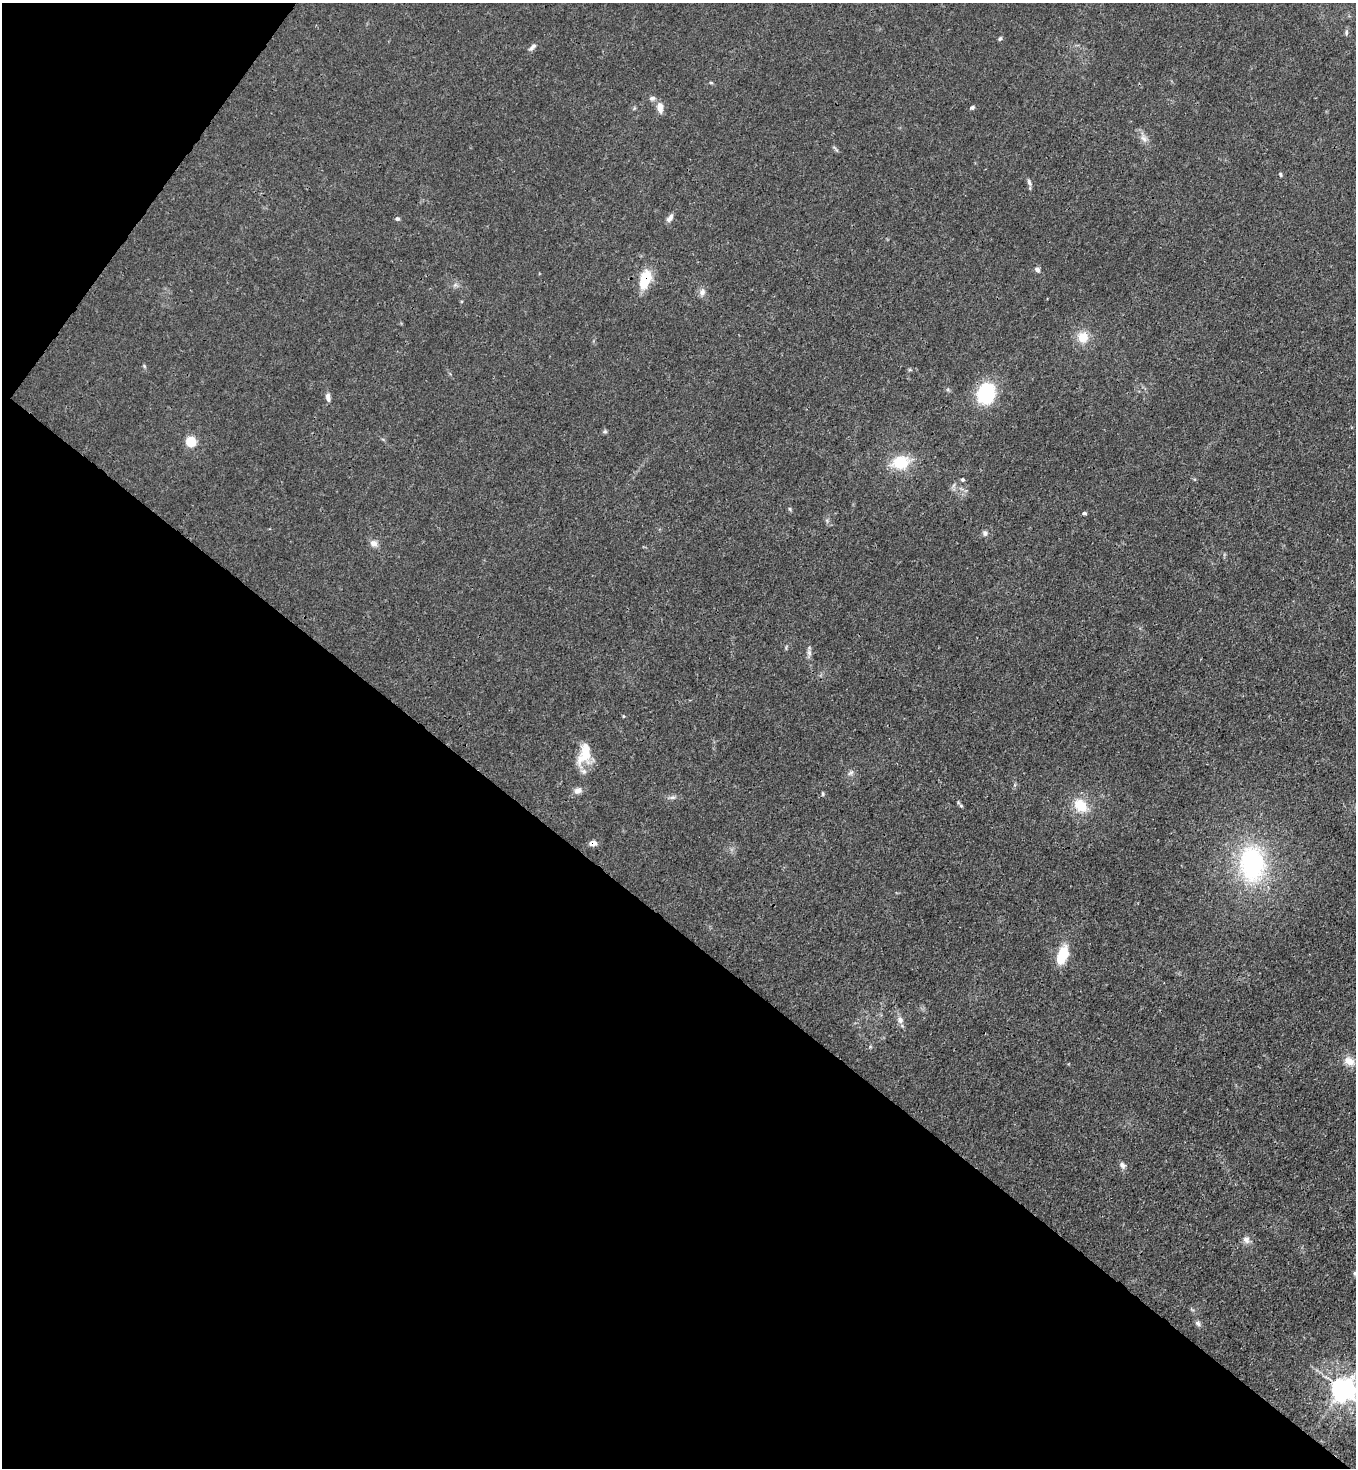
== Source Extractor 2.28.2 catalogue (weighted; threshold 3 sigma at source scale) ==
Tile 9 of 4 x 4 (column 1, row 3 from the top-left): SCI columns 226-1579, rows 1525-2990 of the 6005 x 5983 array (HDU 1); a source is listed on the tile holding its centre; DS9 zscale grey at full resolution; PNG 1358 x 1470 px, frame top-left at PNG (2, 3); no overlay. Shown black and unused: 40% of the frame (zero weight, under 3 of 4 exposures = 7% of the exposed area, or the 3 px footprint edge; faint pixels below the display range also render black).
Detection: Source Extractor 2.28.2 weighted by HDU 2 'WHT'; one run over the whole footprint, this tile lists its part. Background 0.0192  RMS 0.0026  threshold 0.0117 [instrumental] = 3 sigma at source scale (4.5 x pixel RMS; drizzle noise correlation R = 1.50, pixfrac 1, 0.05/0.05 arcsec/px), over >= 5 px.
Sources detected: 49; all 49 listed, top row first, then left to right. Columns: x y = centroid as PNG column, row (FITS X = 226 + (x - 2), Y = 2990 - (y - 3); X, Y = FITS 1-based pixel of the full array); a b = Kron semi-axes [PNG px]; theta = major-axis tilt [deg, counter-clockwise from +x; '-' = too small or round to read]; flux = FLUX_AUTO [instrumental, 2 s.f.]
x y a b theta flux
1346 33 8 4 90 0.49
1000 38 6 4 61 0.46
532 47 13 5 48 0.9
711 83 6 3 -19 0.3
652 98 10 6 11 0.86
660 107 12 7 -85 2.4
972 107 6 5 - 0.55
1144 138 14 9 -57 1.7
836 149 13 2 -48 0.44
1280 174 6 4 -64 0.41
1029 182 11 5 -66 0.85
670 218 11 6 56 1.1
397 219 5 5 - 0.58
1037 270 8 6 -52 0.85
645 279 20 10 71 8.9
455 285 8 5 44 0.69
702 292 10 8 73 1.3
1083 337 13 12 - 4.4
144 366 6 4 -46 0.34
986 393 25 20 80 14
328 397 11 6 -79 1.2
605 431 7 5 16 0.45
191 441 6 6 - 11
901 462 21 15 13 9.1
962 479 5 5 - 0.4
954 485 7 4 71 0.57
790 509 6 4 -71 0.35
1084 513 4 3 - 0.57
985 533 8 6 -87 0.74
374 543 11 9 -41 1.5
809 653 10 6 -75 0.94
623 716 5 3 - 0.24
585 754 29 15 78 7.3
851 773 10 6 44 0.84
578 790 10 8 16 1.4
823 794 6 4 83 0.33
672 797 12 4 0 0.82
961 806 6 4 -20 0.38
1081 806 20 15 -43 6.4
593 843 8 6 14 1.8
1252 864 40 28 -89 39
1062 955 17 9 71 9.9
900 1020 9 8 - 1.3
1349 1061 15 10 -30 2.9
1122 1165 9 7 -43 1.1
1246 1240 10 9 - 1.4
1355 1274 8 6 -58 0.69
1198 1323 8 6 -47 0.78
1343 1389 8 7 - 280
Overlapping masked pixels (flux is a lower limit): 4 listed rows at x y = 645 279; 986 393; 593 843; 1343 1389
Isophote crosses this tile's border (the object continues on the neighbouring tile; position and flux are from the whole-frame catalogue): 2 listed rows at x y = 1355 1274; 1343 1389